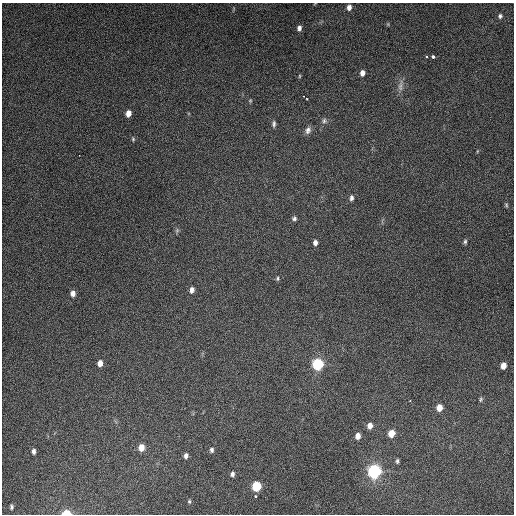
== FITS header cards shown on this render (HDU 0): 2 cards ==
NAXIS1  =                  512
NAXIS2  =                  512

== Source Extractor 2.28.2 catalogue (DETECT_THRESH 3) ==
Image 512 x 512 px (HDU 0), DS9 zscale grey, 1 PNG px = 1 image px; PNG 516 x 516 px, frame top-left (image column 1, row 512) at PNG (2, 3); no overlay
Background 5100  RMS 310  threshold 943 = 3 sigma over >= 5 px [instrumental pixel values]
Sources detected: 47; all 47 listed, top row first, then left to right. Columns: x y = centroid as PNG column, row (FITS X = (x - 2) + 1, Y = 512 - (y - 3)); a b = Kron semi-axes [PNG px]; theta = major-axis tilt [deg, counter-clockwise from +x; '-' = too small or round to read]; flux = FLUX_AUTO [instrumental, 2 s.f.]
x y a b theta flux
349 7 7 5 86 1.0e+05
500 16 5 4 - 4.2e+04
388 24 6 3 72 2.2e+04
299 28 6 5 - 8.1e+04
433 56 3 3 - 1.0e+05
426 57 3 3 - 2.3e+04
362 73 6 5 - 1.2e+05
299 76 6 4 89 2.1e+04
400 86 17 6 82 1.3e+05
304 96 3 2 - 1.8e+04
307 99 3 2 - 2.1e+04
250 101 5 4 - 2.3e+04
128 113 6 5 - 1.5e+05
324 121 7 7 - 6.0e+04
274 124 8 5 86 5.4e+04
308 130 10 7 66 9.5e+04
133 139 6 5 - 2.9e+04
351 198 7 5 81 6.1e+04
506 205 6 4 -51 2.9e+04
294 218 6 5 - 4.9e+04
177 230 7 5 89 4.1e+04
465 242 6 4 86 3.9e+04
315 243 6 5 - 8.0e+04
278 279 6 4 89 3.2e+04
192 290 7 5 77 9.3e+04
73 293 6 5 - 1.1e+05
100 363 6 5 - 1.4e+05
318 364 8 8 - 1.1e+06
503 366 6 5 - 1.6e+05
481 399 6 4 73 3.3e+04
410 401 3 2 - 1.4e+04
439 407 7 6 - 2.0e+05
370 426 6 5 - 1.3e+05
391 433 6 6 - 2.4e+05
358 436 6 5 - 1.3e+05
141 447 7 6 - 2.0e+05
212 450 6 5 - 5.4e+04
33 451 5 4 - 6.8e+04
186 456 6 5 - 7.1e+04
397 461 6 4 89 4.0e+04
374 471 10 10 - 1.7e+06
232 474 7 5 86 6.0e+04
256 486 7 6 - 7.1e+05
255 496 3 3 - 3.3e+04
189 501 6 4 -90 3.1e+04
11 507 4 3 - 3.9e+04
67 513 7 4 -1 3.8e+05
At the frame edge (FLAGS 8, measured only in part): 1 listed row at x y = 67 513